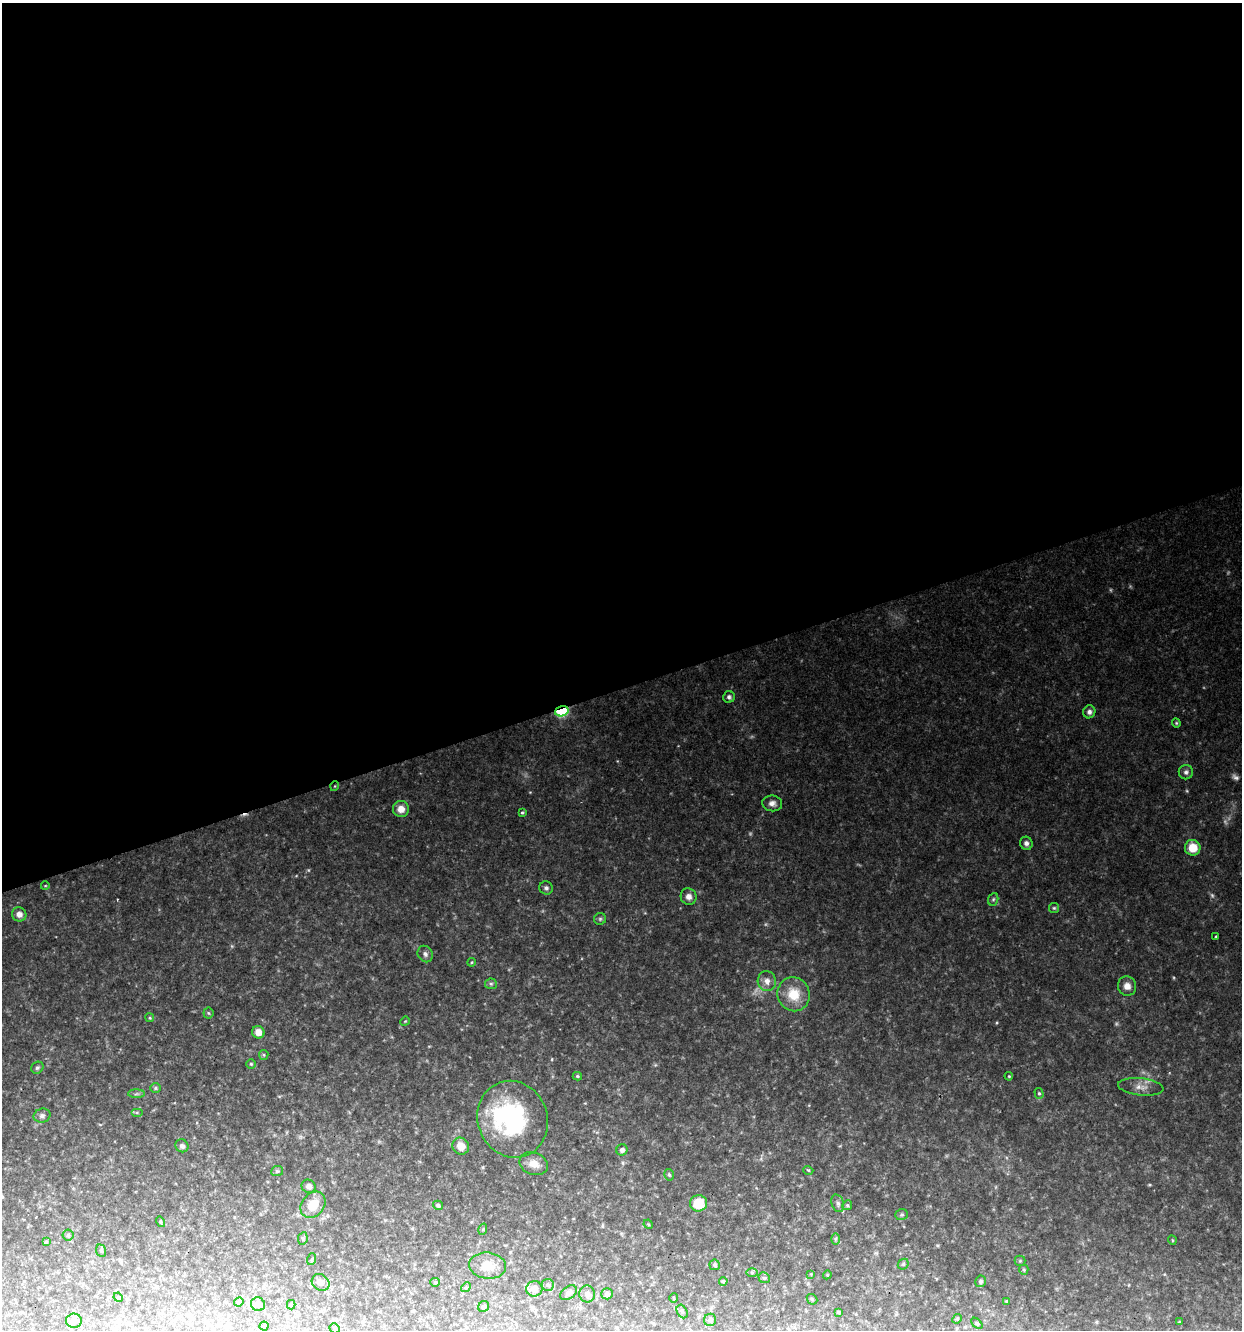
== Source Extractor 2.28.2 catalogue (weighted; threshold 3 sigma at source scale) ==
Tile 2 of 4 x 4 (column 2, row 1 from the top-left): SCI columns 1299-2538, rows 3984-5311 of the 5124 x 5311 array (HDU 1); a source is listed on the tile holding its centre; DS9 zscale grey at full resolution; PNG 1244 x 1332 px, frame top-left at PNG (2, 3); each listed source drawn as its Kron ellipse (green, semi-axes under 4 px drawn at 4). Shown black and unused: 52% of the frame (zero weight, under 2 of 3 exposures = <1% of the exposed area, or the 3 px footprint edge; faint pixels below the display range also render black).
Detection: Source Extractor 2.28.2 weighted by HDU 2 'WHT'; one run over the whole footprint, this tile lists its part. Background 0.0813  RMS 0.0083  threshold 0.0373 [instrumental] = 3 sigma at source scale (4.5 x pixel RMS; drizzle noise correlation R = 1.50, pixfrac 1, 0.0396/0.0396 arcsec/px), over >= 5 px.
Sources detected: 113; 8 too faint to see at this stretch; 1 inside a brighter object's white glare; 2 cosmic-ray / hot-pixel residue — neither listed nor drawn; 1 inside a brighter listed object's ellipse — not listed separately; the other 101 listed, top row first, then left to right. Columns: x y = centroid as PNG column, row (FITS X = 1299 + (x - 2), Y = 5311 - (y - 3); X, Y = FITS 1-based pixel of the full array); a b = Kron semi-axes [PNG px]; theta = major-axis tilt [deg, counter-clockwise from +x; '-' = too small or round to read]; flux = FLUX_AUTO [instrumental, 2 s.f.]
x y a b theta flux
729 697 6 6 - 2.3
562 711 7 5 18 100
1089 712 6 6 - 3.2
1176 723 4 4 - 1
1186 772 7 7 - 2.7
335 786 5 3 - 0.71
772 803 10 8 -8 4.2
401 809 8 8 - 7.8
522 812 4 4 - 1.2
1026 843 7 6 - 3.3
1193 848 8 7 - 16
45 886 4 3 - 0.62
546 888 7 6 - 2.3
689 897 8 8 - 4.4
993 899 6 5 - 1.4
1054 908 5 5 - 1.3
19 914 7 7 - 4.9
600 919 6 6 - 1.5
1216 936 2 2 - 0.88
425 954 8 7 - 2.9
472 962 4 3 - 0.81
767 981 10 9 - 6
491 984 6 5 - 1.8
1127 986 10 9 - 6.2
794 994 17 16 - 22
208 1013 5 5 - 1.1
150 1018 4 3 - 0.81
405 1021 5 3 - 0.73
258 1032 6 6 - 7.9
264 1055 5 4 - 1
251 1064 5 5 - 1.1
37 1068 6 5 - 1.8
577 1076 4 3 - 1.2
1009 1076 4 3 - 0.88
1141 1087 23 8 -6 7.8
155 1088 5 5 - 1.3
1039 1093 5 4 - 1.4
136 1094 8 4 1 1.7
137 1113 6 4 0 1
42 1116 8 7 - 2.9
513 1119 39 34 -70 110
182 1146 7 6 - 3.3
461 1146 9 8 - 9.8
622 1150 6 5 - 3.3
534 1164 14 11 -21 8.9
808 1170 5 3 - 0.8
277 1171 6 5 - 1.6
669 1175 6 4 -73 1.5
309 1186 7 6 - 3.6
698 1203 8 8 - 21
838 1203 9 6 -71 2.3
313 1205 14 11 51 15
438 1205 5 4 - 2.3
847 1205 5 4 - 1.2
902 1215 6 5 - 1.4
160 1222 5 4 - 1.4
648 1224 5 3 - 0.87
483 1229 6 3 72 0.9
68 1235 5 5 - 1.4
303 1238 6 4 80 1.3
835 1239 6 4 89 1.2
1172 1240 5 3 - 0.71
46 1242 4 4 - 0.99
101 1251 6 5 - 1.3
312 1259 6 3 71 0.99
1020 1261 5 5 - 1
903 1264 6 5 - 1.2
715 1265 5 5 - 1.9
488 1266 18 13 -6 14
1024 1270 5 4 - 1.1
752 1273 6 4 -1 1.2
811 1274 4 4 - 0.64
827 1275 4 3 - 0.69
764 1278 6 5 - 1.4
723 1281 4 3 - 1.2
980 1281 6 5 - 2.2
321 1282 9 7 -35 4.1
435 1282 5 4 - 0.98
548 1285 6 6 - 1.9
466 1287 5 4 - 1.2
534 1289 8 7 - 7.2
568 1293 9 6 38 2.8
587 1294 8 8 - 3.4
607 1294 5 5 - 3.2
118 1297 5 3 - 0.77
674 1298 5 3 - 0.78
812 1299 6 4 -44 1.2
1006 1301 4 3 - 0.71
239 1302 5 4 - 1
258 1304 7 6 - 3.6
291 1305 5 4 - 0.86
484 1306 6 5 - 1.4
682 1312 7 5 -62 1.7
839 1312 3 3 - 1.5
957 1319 5 4 - 0.93
710 1320 6 6 - 3.6
74 1321 8 7 - 5.4
1179 1322 4 2 - 0.57
977 1323 7 4 -44 1.3
264 1326 4 4 - 1.1
334 1328 5 4 - 1.3
Overlapping masked pixels (flux is a lower limit): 2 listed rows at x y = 562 711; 335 786
Isophote crosses this tile's border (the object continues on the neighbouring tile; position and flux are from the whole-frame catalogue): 1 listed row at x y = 334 1328
Unlisted compact peaks at least as high as the median listed source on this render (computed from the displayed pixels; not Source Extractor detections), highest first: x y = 308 870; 997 1023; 1174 977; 1149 1185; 765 924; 937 1245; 655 1065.